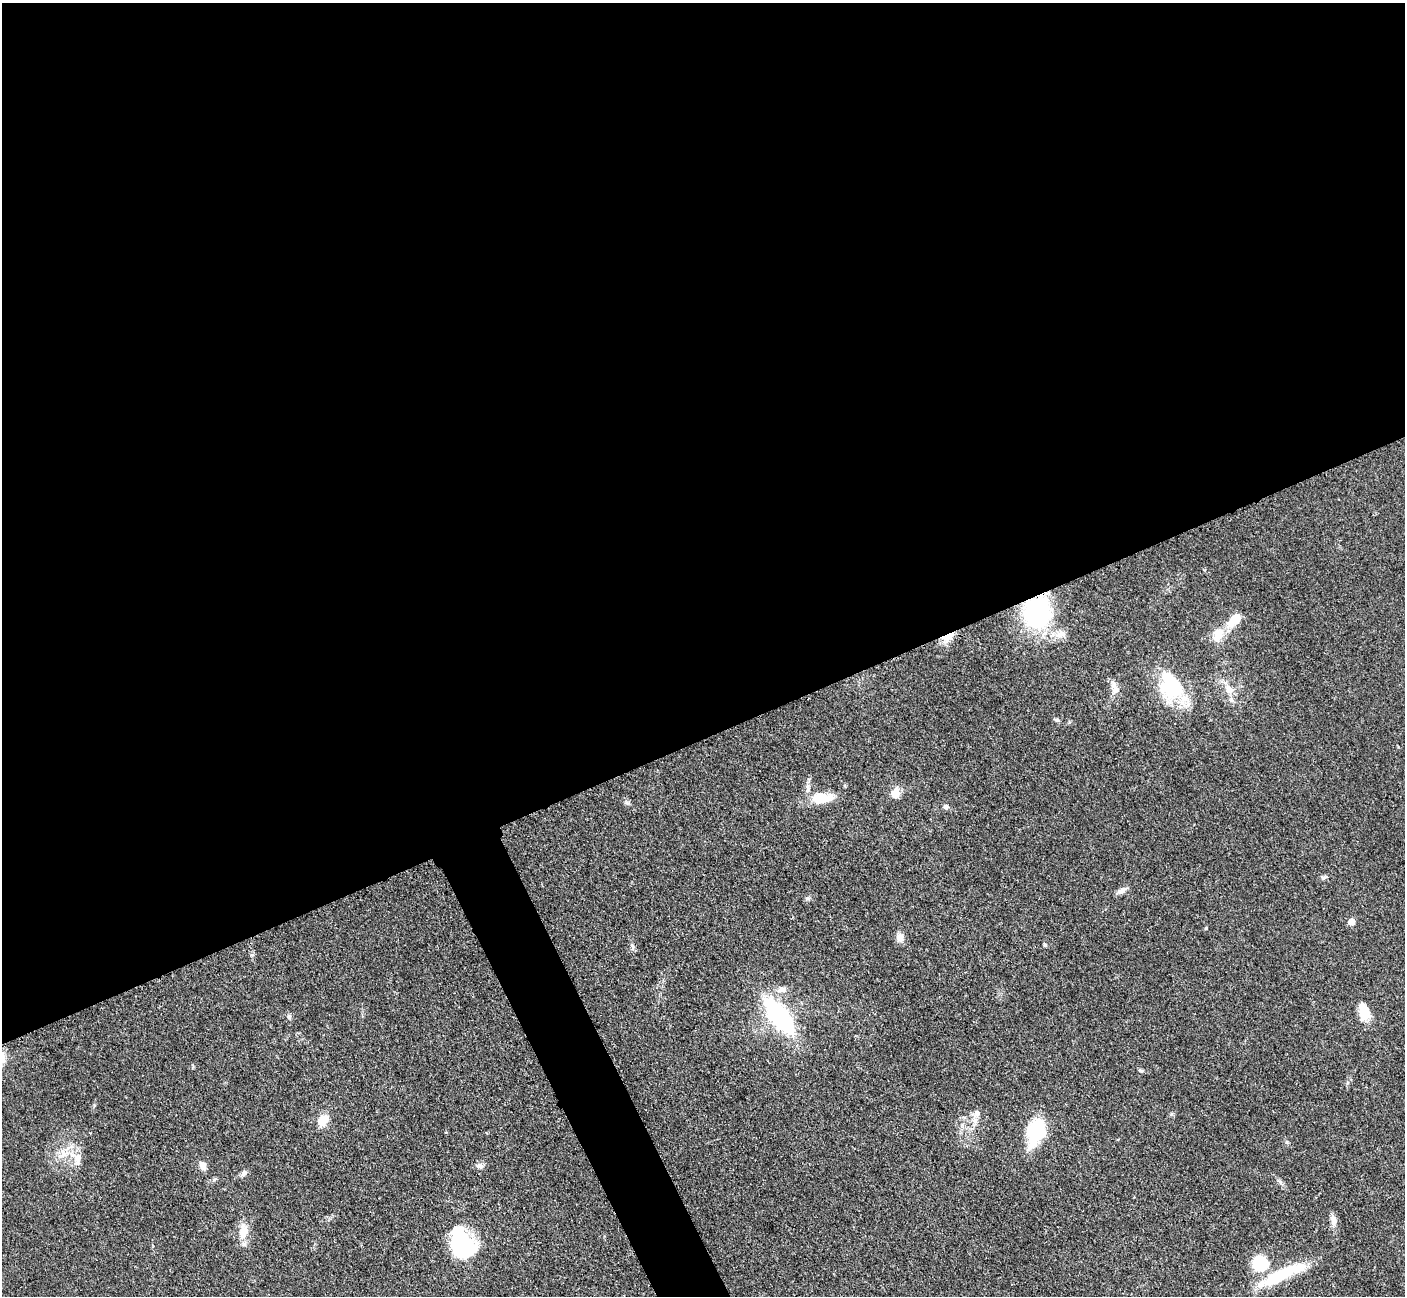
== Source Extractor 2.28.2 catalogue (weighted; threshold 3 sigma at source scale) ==
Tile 2 of 4 x 4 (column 2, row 1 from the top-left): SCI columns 1421-2823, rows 4180-5473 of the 5647 x 5638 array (HDU 1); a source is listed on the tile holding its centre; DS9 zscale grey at full resolution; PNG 1407 x 1298 px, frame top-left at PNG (2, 3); no overlay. Shown black and unused: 59% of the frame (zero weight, under 3 of 4 exposures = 2% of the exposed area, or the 3 px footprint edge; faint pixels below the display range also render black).
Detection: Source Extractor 2.28.2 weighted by HDU 2 'WHT'; one run over the whole footprint, this tile lists its part. Background 0.0833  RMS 0.0058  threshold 0.026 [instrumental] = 3 sigma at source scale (4.5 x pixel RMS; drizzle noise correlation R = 1.50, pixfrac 1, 0.05/0.05 arcsec/px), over >= 5 px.
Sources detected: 38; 1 inside a brighter object's white glare — not listed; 1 inside a brighter listed object's ellipse — not listed separately; the other 36 listed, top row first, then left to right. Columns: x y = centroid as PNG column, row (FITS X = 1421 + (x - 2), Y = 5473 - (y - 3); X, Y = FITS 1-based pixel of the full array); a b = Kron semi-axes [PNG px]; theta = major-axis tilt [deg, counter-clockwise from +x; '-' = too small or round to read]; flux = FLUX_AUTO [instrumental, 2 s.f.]
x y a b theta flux
1037 612 33 29 75 74
1235 619 20 11 42 9.2
1218 634 18 11 68 9.8
948 636 16 8 30 7.2
1171 686 36 27 -63 38
1229 689 12 9 -52 5.3
1115 690 10 9 - 3.4
1056 720 7 5 -18 0.98
895 793 13 10 66 5.5
821 798 27 13 -1 13
946 806 7 6 - 1.7
1324 877 7 4 18 1
1121 891 13 6 26 2.7
808 898 7 5 -21 1.1
1351 921 5 5 - 7.9
1206 928 4 3 - 0.53
900 937 12 9 -71 3.6
1045 945 5 4 - 0.67
782 990 11 8 6 3.3
1364 1012 19 11 -79 11
289 1016 6 5 - 1.1
780 1017 28 10 -53 120
1140 1070 8 3 -19 0.88
977 1113 9 8 - 2.7
322 1120 18 11 55 6.7
1036 1131 28 15 74 34
63 1153 14 7 -67 4.3
78 1159 17 9 79 5.8
203 1166 9 7 -72 3.8
480 1166 11 6 0 2.1
244 1173 9 6 40 1.9
1333 1220 15 7 -84 3.5
243 1231 22 11 78 7.8
463 1245 27 23 -37 44
1260 1264 15 14 - 24
1281 1275 54 13 26 31
Overlapping masked pixels (flux is a lower limit): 2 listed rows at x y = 1037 612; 948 636
Unlisted compact peaks at least as high as the median listed source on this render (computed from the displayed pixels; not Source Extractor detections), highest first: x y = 628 803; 1287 1142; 251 955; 1280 1182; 1171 1114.